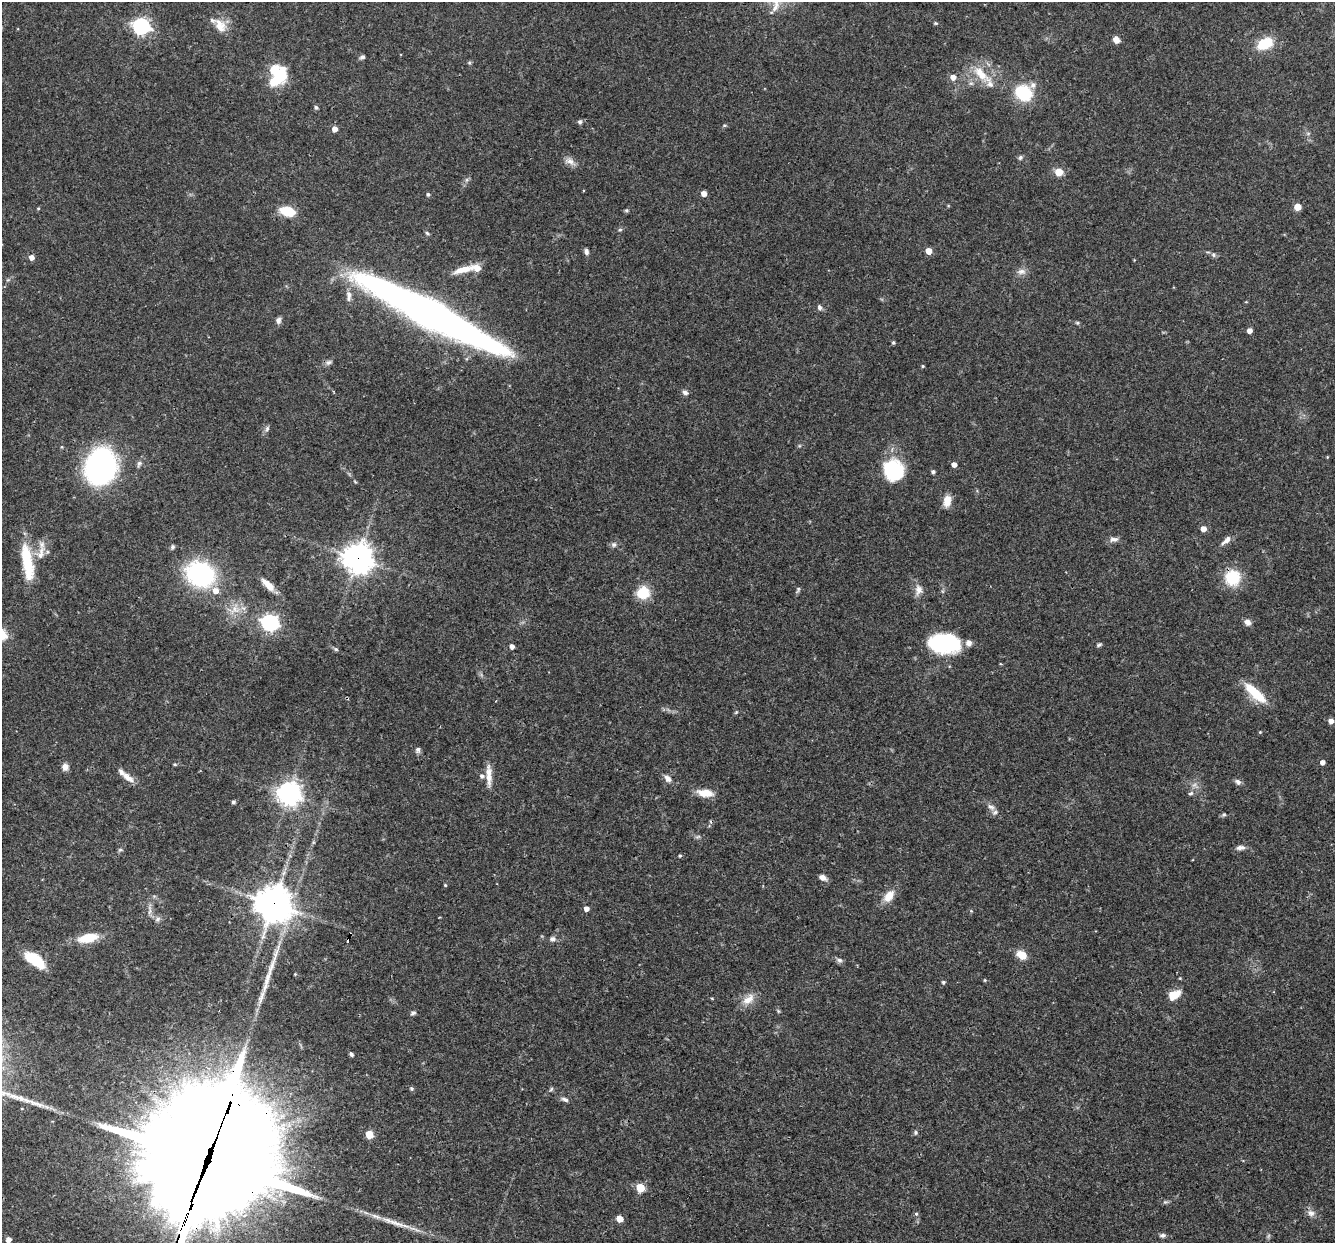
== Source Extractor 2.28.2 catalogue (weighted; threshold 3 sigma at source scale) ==
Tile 7 of 4 x 4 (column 3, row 2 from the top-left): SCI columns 2665-3997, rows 2737-3977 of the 5329 x 5346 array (HDU 1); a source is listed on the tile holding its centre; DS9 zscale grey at full resolution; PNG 1337 x 1245 px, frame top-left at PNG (2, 2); no overlay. Shown black and unused: <1% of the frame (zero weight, under 3 of 4 exposures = <1% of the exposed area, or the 3 px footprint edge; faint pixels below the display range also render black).
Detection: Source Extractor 2.28.2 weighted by HDU 2 'WHT'; one run over the whole footprint, this tile lists its part. Background 0.0579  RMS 0.0033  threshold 0.0147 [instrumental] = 3 sigma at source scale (4.5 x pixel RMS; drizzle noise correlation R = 1.50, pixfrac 1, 0.05/0.05 arcsec/px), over >= 5 px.
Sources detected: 141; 1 too faint to see at this stretch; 1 inside a brighter object's white glare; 2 cosmic-ray / hot-pixel residue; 2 long thin detections or spike segments (spike, bleed or trail) — not listed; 9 inside a brighter listed object's ellipse — not listed separately; the other 126 listed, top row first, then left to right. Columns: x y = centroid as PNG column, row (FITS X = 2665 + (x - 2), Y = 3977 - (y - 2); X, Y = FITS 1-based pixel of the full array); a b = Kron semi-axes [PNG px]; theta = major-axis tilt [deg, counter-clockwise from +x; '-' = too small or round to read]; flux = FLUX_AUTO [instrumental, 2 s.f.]
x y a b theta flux
935 23 6 4 -11 0.38
220 25 19 13 -60 4.6
141 26 7 7 - 95
1116 40 7 6 - 2.3
1265 43 16 10 28 10
362 57 7 5 16 0.76
469 63 5 4 - 0.42
981 74 31 11 -42 7.2
953 77 6 6 - 2.2
275 80 26 10 39 13
1023 93 17 14 -30 15
316 107 4 4 - 0.71
580 122 6 5 - 0.66
335 129 5 5 - 2.3
1020 158 7 5 59 0.67
571 161 14 7 -44 2
1059 172 5 5 - 9.3
704 193 4 4 - 2.4
428 194 4 4 - 0.65
1297 207 5 5 - 5
38 208 4 4 - 0.33
626 210 6 4 0 0.44
287 211 15 9 -14 8.5
620 230 6 4 2 0.45
427 233 7 4 -45 0.51
586 251 7 5 -75 1.1
929 251 5 5 - 3.4
1213 255 7 5 -48 0.74
31 257 5 5 - 1.9
463 269 29 8 16 5
1021 271 13 8 3 1.8
349 296 16 7 -88 2
820 307 7 6 - 0.94
431 314 112 18 -27 290
278 320 8 6 76 1.2
1077 323 5 4 - 0.46
1249 331 4 4 - 2.1
893 342 5 4 - 0.48
328 362 9 6 37 0.99
923 366 4 3 - 0.37
685 392 8 6 -25 1.1
267 429 8 5 64 0.83
139 463 9 6 63 0.97
954 464 4 4 - 1.7
101 467 26 21 72 99
893 470 24 21 -69 18
933 472 4 4 - 0.74
355 482 6 3 -20 0.32
947 501 13 8 82 3.6
1203 529 5 5 - 2.5
1114 539 13 6 3 1.4
1226 540 17 6 43 1.9
614 545 7 7 - 0.98
172 547 7 5 65 0.59
41 553 24 10 70 4.5
358 558 11 11 - 320
27 561 43 13 -80 13
200 574 26 22 -28 44
1232 577 17 16 - 12
268 584 20 8 -44 3.8
798 589 9 5 74 0.59
919 590 13 10 -90 2.4
643 593 13 12 - 9
235 610 16 12 17 4.3
1247 622 8 7 - 1.6
270 623 7 7 - 110
943 644 29 17 -1 33
1099 645 6 4 28 0.62
512 646 4 4 - 1.6
336 649 6 5 - 0.52
1255 693 31 10 -43 9.5
736 712 5 4 - 0.37
1331 721 4 4 - 2
1260 732 4 3 - 0.29
418 750 8 6 89 0.89
1322 762 4 4 - 1.5
175 764 5 4 - 0.4
65 767 9 8 - 1.7
489 775 31 7 -87 3.8
482 776 6 6 - 1
128 777 20 8 -37 2.9
668 778 10 6 -43 1.7
1238 782 9 6 -38 1.1
706 793 17 8 -7 5
1191 793 8 5 26 0.76
289 794 9 8 - 230
233 802 4 4 - 0.72
991 807 11 6 -33 1.4
1224 814 5 5 - 0.52
698 837 9 4 14 0.57
1240 848 11 6 3 1.5
120 850 6 4 1 0.47
680 856 4 3 - 0.44
822 877 9 6 -26 1.7
445 885 4 4 - 0.36
889 896 16 10 53 4.2
273 904 12 12 - 640
586 909 4 4 - 1.7
157 919 8 6 53 1
351 934 3 3 - 1.1
88 938 22 9 12 8.1
553 939 7 6 - 1.1
1022 955 7 5 -32 8.1
35 960 22 10 -37 11
839 960 8 7 - 0.96
985 980 5 3 - 0.3
266 982 38 7 75 6.2
943 982 5 4 - 0.53
1173 995 7 5 25 12
712 998 4 3 - 0.28
748 999 18 11 44 3.8
778 1011 6 4 -71 0.43
413 1013 7 5 35 0.78
351 1054 6 4 -52 0.68
412 1088 5 5 - 0.59
551 1089 6 5 - 0.53
565 1099 11 5 -23 1
916 1132 6 6 - 0.58
369 1134 5 5 - 8.2
208 1159 87 35 69 18000
640 1188 5 5 - 11
1311 1213 10 9 - 1.7
916 1214 6 5 - 0.56
620 1219 5 5 - 3.9
1163 1235 7 5 2 0.84
8 1240 5 5 - 1.8
Overlapping masked pixels (flux is a lower limit): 7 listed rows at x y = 431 314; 101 467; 358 558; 1232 577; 273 904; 351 934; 208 1159
Isophote crosses this tile's border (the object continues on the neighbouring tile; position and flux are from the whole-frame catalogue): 1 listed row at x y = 208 1159